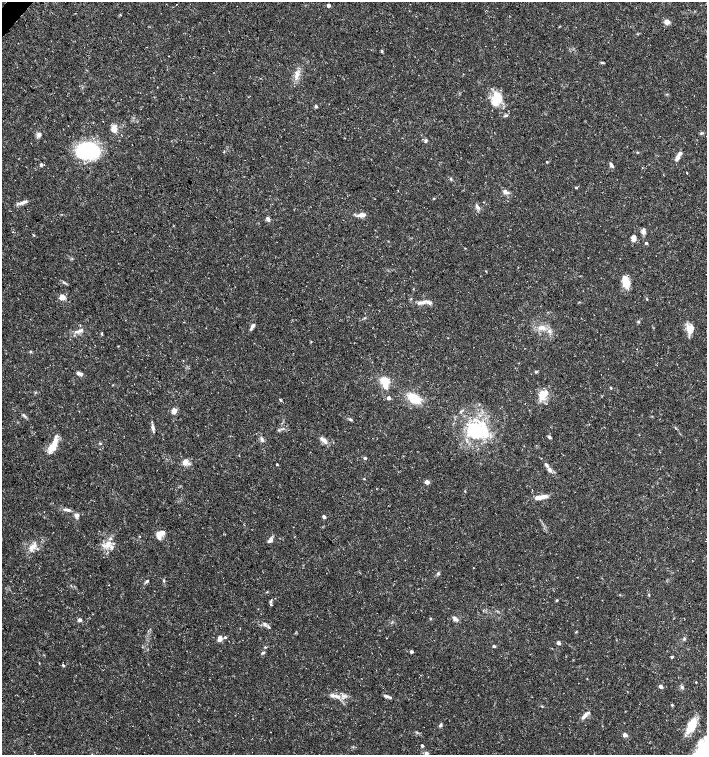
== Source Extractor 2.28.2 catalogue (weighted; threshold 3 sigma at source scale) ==
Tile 11 of 4 x 4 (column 3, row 3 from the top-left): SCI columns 2982-4390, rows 1513-3017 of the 6027 x 6026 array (HDU 1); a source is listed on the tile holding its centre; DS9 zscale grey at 2 x 2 block average (1 PNG px = mean of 2 x 2 image px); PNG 709 x 757 px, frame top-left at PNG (2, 2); no overlay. Shown black and unused: <1% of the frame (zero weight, under 3 of 5 exposures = <1% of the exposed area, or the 3 px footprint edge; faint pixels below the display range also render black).
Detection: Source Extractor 2.28.2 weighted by HDU 2 'WHT'; one run over the whole footprint, this tile lists its part. Background 0.0289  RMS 0.0022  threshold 0.00999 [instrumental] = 3 sigma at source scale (4.5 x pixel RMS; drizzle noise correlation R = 1.50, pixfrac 1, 0.0396/0.0396 arcsec/px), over >= 5 px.
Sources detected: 131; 4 inside a brighter object's white glare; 1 cosmic-ray / hot-pixel residue — not listed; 13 inside a brighter listed object's ellipse — not listed separately; the other 113 listed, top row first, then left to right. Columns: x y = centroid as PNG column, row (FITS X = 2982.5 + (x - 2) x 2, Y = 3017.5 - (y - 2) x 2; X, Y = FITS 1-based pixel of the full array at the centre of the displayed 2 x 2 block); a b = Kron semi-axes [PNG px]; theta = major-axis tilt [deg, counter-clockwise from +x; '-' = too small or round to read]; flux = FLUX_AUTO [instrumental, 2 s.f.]
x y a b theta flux
328 5 2 2 - 3.1
120 15 3 2 - 0.28
666 22 3 3 - 11
382 51 4 3 - 0.58
602 63 5 3 - 0.62
297 76 13 6 78 4
497 99 17 10 68 12
316 106 3 3 - 1.1
506 115 6 3 16 0.8
114 131 9 8 - 3.3
701 133 4 3 - 0.63
39 134 6 5 - 1.6
426 140 5 4 - 0.96
89 151 19 14 -6 45
677 157 10 4 68 2.5
547 162 3 2 - 0.36
41 165 4 3 - 0.81
611 165 6 3 -55 1.5
687 173 2 2 - 0.39
576 188 3 3 - 0.55
505 192 6 5 - 2.2
434 198 3 3 - 0.38
483 202 3 2 - 0.21
21 203 8 4 12 1.9
477 206 7 4 -80 1.3
362 214 9 5 -16 2.3
268 219 5 4 - 1.6
643 231 7 4 86 2.1
34 235 3 2 - 0.44
633 238 7 5 -86 2.5
646 243 2 2 - 1.2
64 282 7 2 -28 0.82
625 283 12 9 -51 6
62 297 3 3 - 12
647 299 3 2 - 0.42
421 303 13 4 11 2.7
638 321 3 2 - 0.42
252 326 8 4 59 1.7
542 327 10 7 -6 4.1
688 328 16 6 -74 4.9
79 331 15 4 21 2.4
102 334 4 2 - 0.5
118 346 2 2 - 0.28
30 351 3 3 - 0.48
536 372 4 3 - 0.64
79 374 7 4 -11 1.9
385 380 10 7 -16 6.6
385 386 3 3 - 7.2
543 395 14 9 44 7.6
389 398 3 3 - 3
414 398 12 8 -30 13
280 400 4 2 - 0.52
174 411 5 4 - 4.2
24 415 7 2 -45 0.88
350 419 6 3 -23 0.72
153 427 7 4 -80 1.7
484 431 23 15 72 18
549 437 4 3 - 0.91
262 440 7 3 -71 1.1
324 440 13 4 -40 3
55 442 15 6 76 5.9
100 443 4 2 - 0.45
365 458 3 3 - 1
185 462 9 8 - 3.3
277 464 2 2 - 0.59
546 465 5 3 - 1.3
549 470 5 4 - 2
427 482 4 3 - 2.5
540 497 15 4 9 5.3
67 510 11 4 -10 1.8
77 516 6 5 - 1.7
324 517 3 2 - 2.9
161 533 11 6 33 4.3
270 540 7 4 53 2.1
107 544 14 7 36 5.1
33 546 8 5 10 2.8
474 568 2 2 - 0.18
438 573 5 4 - 0.77
577 577 2 2 - 0.17
147 581 5 3 - 0.97
164 581 3 3 - 0.48
267 592 3 2 - 0.36
557 600 4 3 - 0.52
271 601 5 3 - 0.75
430 618 3 2 - 0.41
455 618 8 5 -35 1.8
80 620 5 4 - 1.1
269 627 7 3 -45 0.97
576 632 4 2 - 0.41
225 637 3 3 - 0.73
220 639 5 4 - 3.8
684 639 4 3 - 0.7
558 643 4 4 - 1.3
494 646 4 3 - 0.86
265 647 3 3 - 0.44
411 652 3 2 - 1.8
263 653 5 3 - 0.71
672 657 3 3 - 0.79
63 665 4 3 - 0.65
696 682 2 2 - 0.39
661 686 3 3 - 2.1
682 687 5 4 - 0.9
335 696 17 5 -12 4
387 696 9 3 -18 1.4
672 705 3 3 - 0.53
542 706 4 3 - 0.4
584 716 10 5 48 2.5
440 725 5 3 - 1
692 725 20 8 62 9.6
625 735 3 3 - 5.2
700 743 12 7 78 3.6
422 746 2 2 - 1.6
426 754 8 4 -90 1.7
Isophote crosses this tile's border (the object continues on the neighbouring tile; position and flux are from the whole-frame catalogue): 1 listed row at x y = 426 754